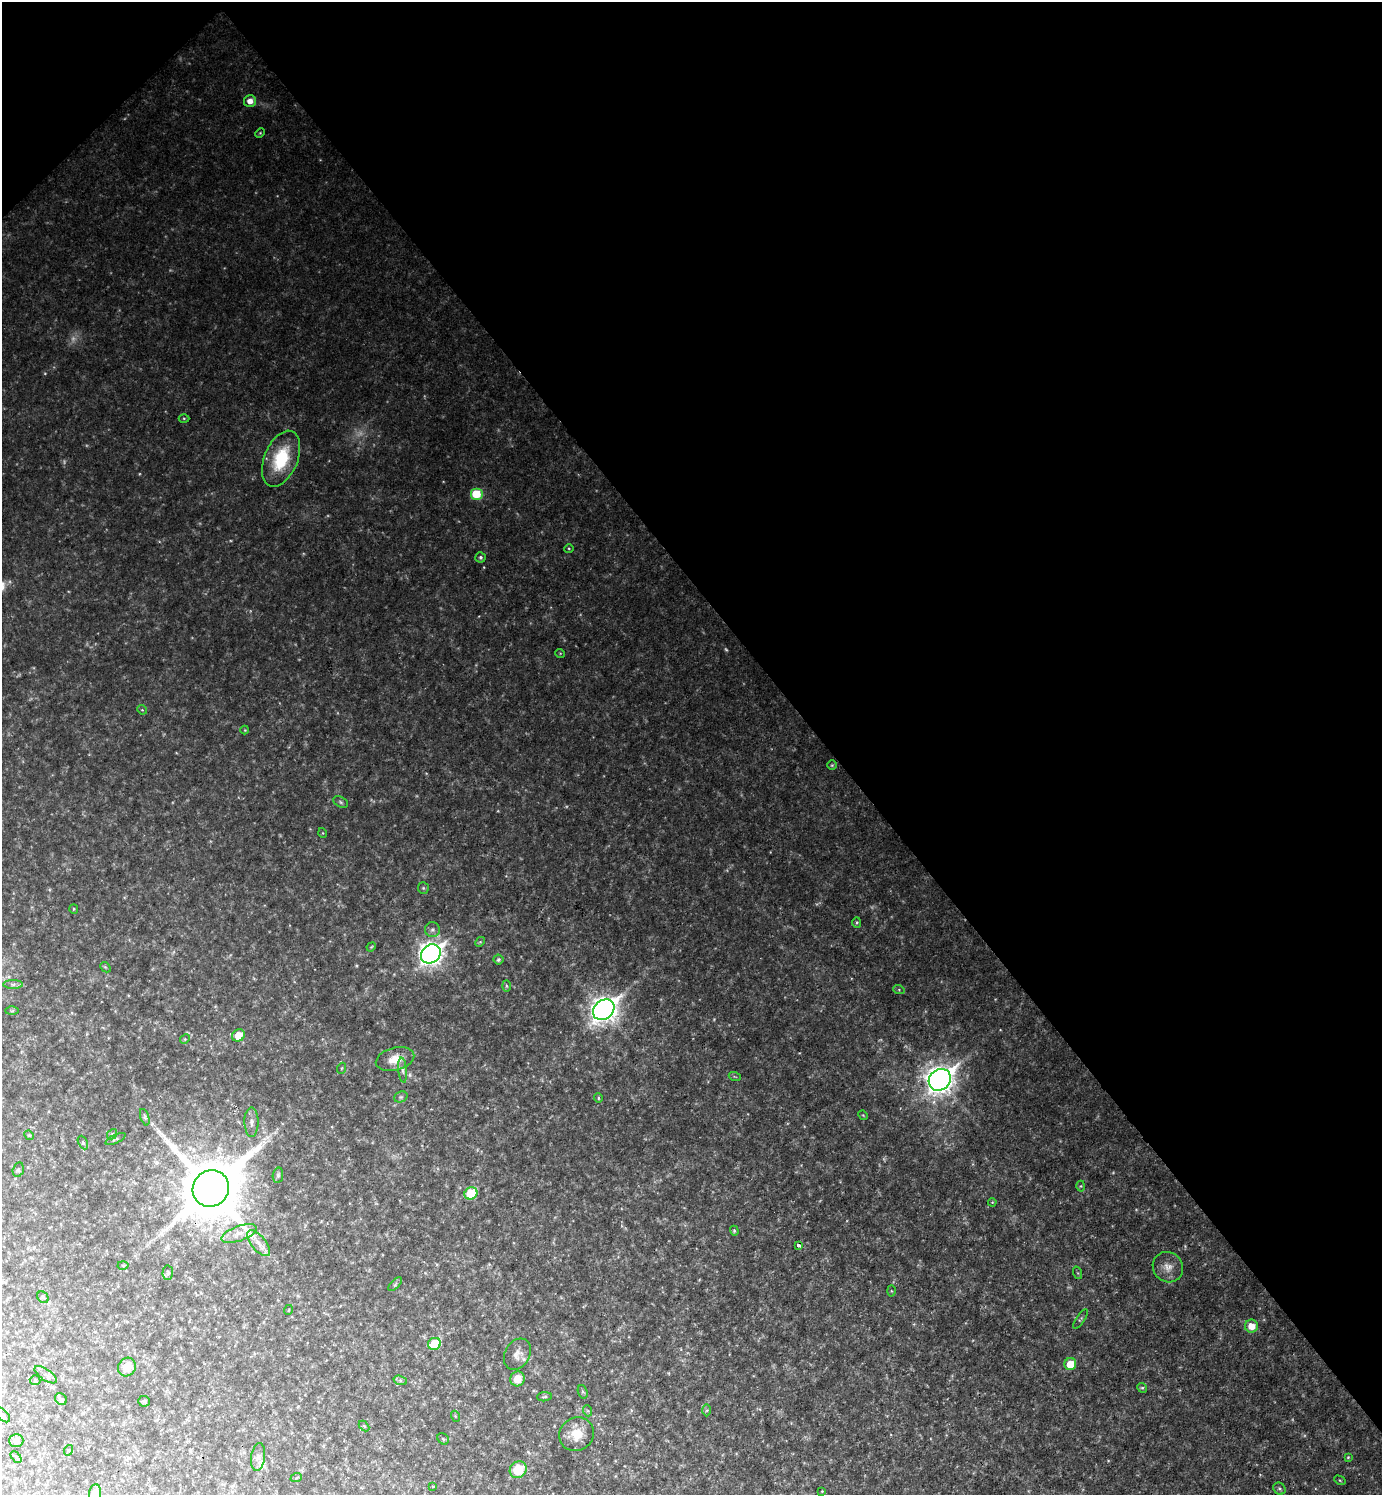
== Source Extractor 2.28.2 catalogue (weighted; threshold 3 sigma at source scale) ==
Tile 3 of 4 x 4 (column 3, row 1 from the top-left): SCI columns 2916-4295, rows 4483-5975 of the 5973 x 5975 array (HDU 1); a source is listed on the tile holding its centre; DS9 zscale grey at full resolution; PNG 1384 x 1497 px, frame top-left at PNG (2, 2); each listed source drawn as its Kron ellipse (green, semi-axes under 4 px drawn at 4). Shown black and unused: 42% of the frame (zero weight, under 2 of 3 exposures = <1% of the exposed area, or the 3 px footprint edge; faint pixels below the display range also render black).
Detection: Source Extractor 2.28.2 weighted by HDU 2 'WHT'; one run over the whole footprint, this tile lists its part. Background 0.0392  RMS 0.0076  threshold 0.0341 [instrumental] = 3 sigma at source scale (4.5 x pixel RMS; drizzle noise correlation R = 1.50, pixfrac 1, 0.05/0.05 arcsec/px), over >= 5 px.
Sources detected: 103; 8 too faint to see at this stretch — neither listed nor drawn; the other 95 listed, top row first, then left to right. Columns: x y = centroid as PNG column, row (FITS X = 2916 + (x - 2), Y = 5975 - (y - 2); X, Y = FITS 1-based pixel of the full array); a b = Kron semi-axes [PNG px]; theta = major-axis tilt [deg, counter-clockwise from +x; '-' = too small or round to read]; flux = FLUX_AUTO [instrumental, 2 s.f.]
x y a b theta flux
250 101 6 6 - 5.9
260 133 5 3 - 0.77
184 418 5 3 - 0.77
281 459 29 16 67 38
476 494 6 6 - 21
569 548 5 3 - 0.76
480 557 5 5 - 1.7
560 653 5 3 - 0.63
142 710 5 4 - 0.85
245 730 4 4 - 0.74
832 765 5 5 - 1
341 802 8 5 -28 1.6
323 833 5 3 - 0.62
423 888 6 5 - 1.2
74 909 5 4 - 0.86
857 922 5 4 - 1.1
432 930 7 7 - 2.5
480 942 5 4 - 0.88
371 947 5 4 - 0.8
431 954 10 9 - 510
498 960 5 5 - 1.7
105 967 6 4 -43 0.98
13 984 10 4 0 2.2
506 986 6 4 -88 0.96
899 990 6 4 -19 1
604 1010 11 9 40 730
12 1011 6 4 1 1.1
238 1035 7 5 30 12
185 1039 5 4 - 0.86
395 1059 19 11 15 12
342 1068 5 3 - 0.72
403 1070 12 4 -84 2.7
735 1077 6 3 -19 0.89
940 1080 12 10 42 830
401 1097 7 5 20 1.4
598 1098 5 4 - 0.98
863 1115 5 4 - 0.72
145 1117 9 4 -72 1.3
251 1122 15 7 -89 4.1
112 1134 5 4 - 1.1
29 1135 5 4 - 0.87
115 1139 11 3 25 1.2
83 1143 7 4 -64 1.1
18 1170 7 5 75 1.5
278 1175 8 5 80 1.7
1081 1186 5 3 - 0.75
211 1188 19 17 45 6900
471 1193 6 6 - 34
992 1202 4 3 - 0.61
734 1231 5 4 - 1
239 1233 19 7 20 7
258 1243 15 7 -50 6.4
799 1245 4 3 - 3.8
123 1265 5 3 - 0.75
1168 1267 16 14 -44 8.6
168 1273 7 5 87 1.4
1078 1273 6 4 -71 0.83
395 1284 9 3 45 1.2
891 1291 5 3 - 0.69
43 1297 6 5 - 1.4
288 1310 5 3 - 0.65
1080 1319 11 3 55 1.4
1252 1326 6 6 - 10
434 1344 6 6 - 26
517 1354 16 12 60 6.3
1070 1364 6 6 - 16
127 1367 9 8 - 11
46 1375 13 5 -34 3.1
517 1379 7 7 - 9.6
35 1380 5 5 - 1
400 1380 7 4 -18 1.4
1142 1388 5 4 - 1
583 1392 7 4 -72 1.2
544 1397 7 4 4 1.4
61 1399 6 5 - 1.4
144 1401 6 5 - 1.1
707 1410 6 4 90 1.3
588 1411 5 3 - 0.85
3 1415 9 5 -44 1.8
455 1416 5 3 - 0.74
364 1426 6 4 -44 0.86
576 1434 18 16 38 16
443 1439 6 5 - 1.3
16 1441 7 6 - 4.1
69 1450 5 3 - 0.77
16 1457 7 4 -47 1
258 1457 14 7 81 4.1
1348 1457 4 3 - 0.81
518 1470 9 7 36 26
296 1478 6 3 19 0.84
1340 1480 6 4 -30 0.95
433 1486 4 3 - 1.1
1280 1489 6 5 - 1.4
822 1491 3 2 - 0.53
95 1493 9 6 83 9.1
Overlapping masked pixels (flux is a lower limit): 2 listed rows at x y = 211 1188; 799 1245
Isophote crosses this tile's border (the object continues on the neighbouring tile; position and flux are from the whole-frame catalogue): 2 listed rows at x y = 3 1415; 95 1493
Unlisted compact peaks at least as high as the median listed source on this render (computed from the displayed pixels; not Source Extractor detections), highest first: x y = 139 474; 566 806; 1108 1461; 357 966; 230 540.